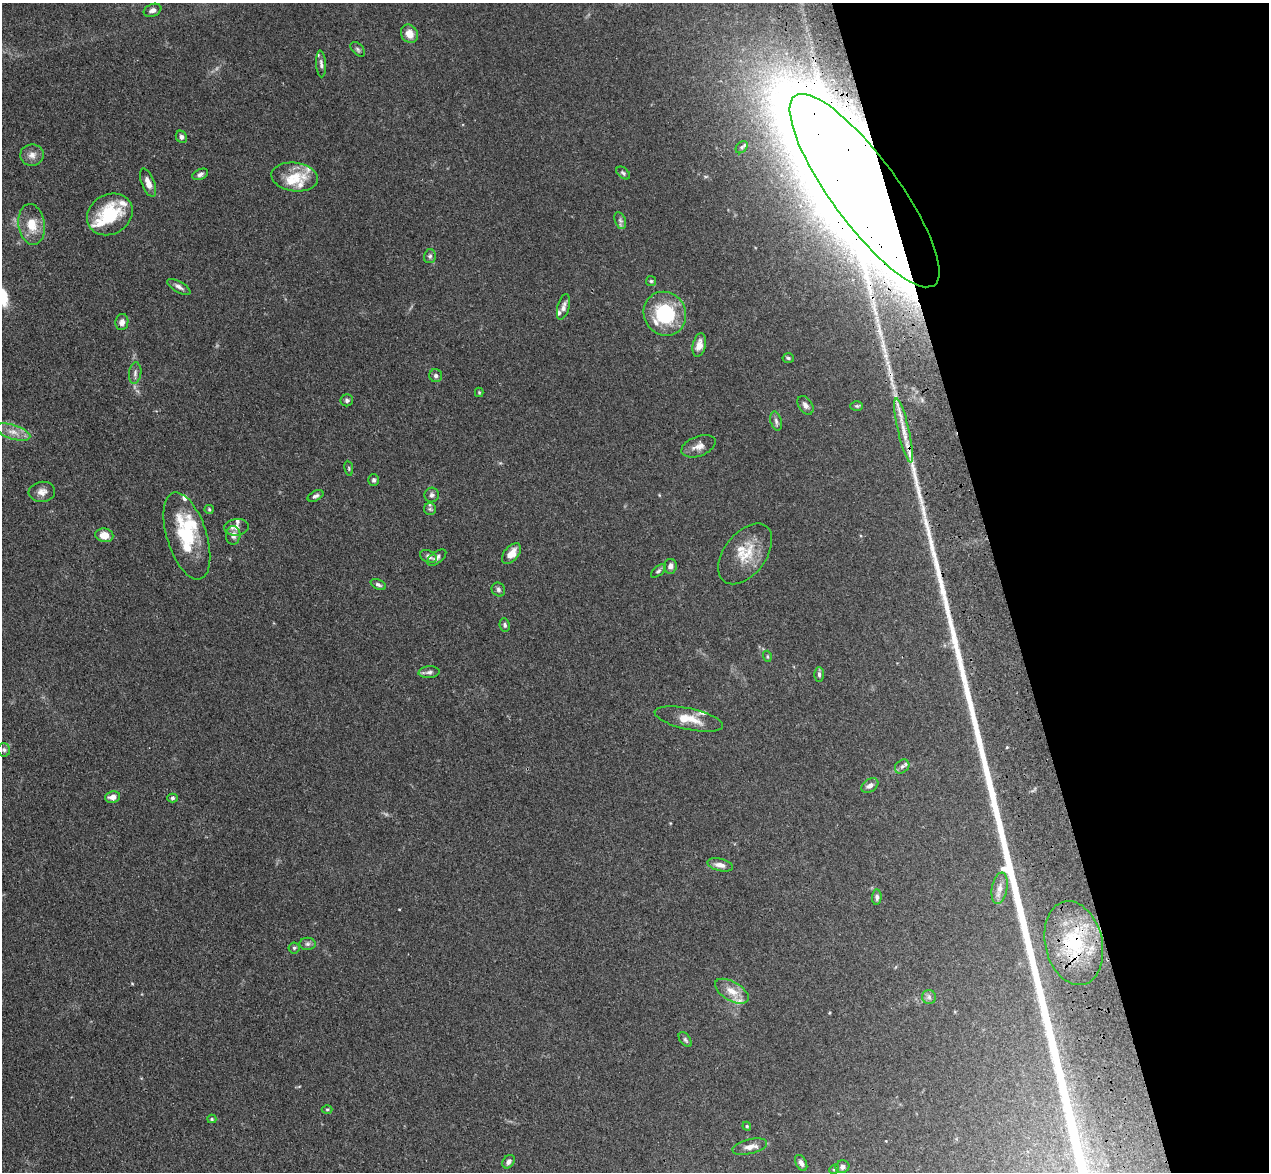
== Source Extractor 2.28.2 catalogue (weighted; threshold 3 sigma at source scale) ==
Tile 12 of 4 x 4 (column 4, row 3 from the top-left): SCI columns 3917-5183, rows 1353-2522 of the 5298 x 5161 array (HDU 1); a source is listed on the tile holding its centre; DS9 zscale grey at full resolution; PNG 1271 x 1174 px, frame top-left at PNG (2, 3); each listed source drawn as its Kron ellipse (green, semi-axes under 4 px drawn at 4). Shown black and unused: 21% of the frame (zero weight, under 3 of 4 exposures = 6% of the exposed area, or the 3 px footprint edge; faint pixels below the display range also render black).
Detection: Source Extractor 2.28.2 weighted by HDU 2 'WHT'; one run over the whole footprint, this tile lists its part. Background 0.0711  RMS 0.0063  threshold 0.0283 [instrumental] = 3 sigma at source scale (4.5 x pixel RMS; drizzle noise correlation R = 1.50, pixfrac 1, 0.05/0.05 arcsec/px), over >= 5 px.
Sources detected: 98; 1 long thin detection or spike segment (spike, bleed or trail) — neither listed nor drawn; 18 inside a brighter listed object's ellipse — not listed separately; the other 79 listed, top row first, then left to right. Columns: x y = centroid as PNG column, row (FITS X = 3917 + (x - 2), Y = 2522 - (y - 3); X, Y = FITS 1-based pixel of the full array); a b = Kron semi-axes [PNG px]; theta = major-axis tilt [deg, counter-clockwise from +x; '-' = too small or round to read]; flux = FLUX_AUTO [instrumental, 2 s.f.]
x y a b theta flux
153 10 9 6 21 2.4
409 34 10 8 -57 6.2
358 49 9 5 -46 1.3
321 64 13 5 -86 2
181 137 6 5 - 1.7
742 147 7 5 46 1.1
32 155 12 10 6 4
623 173 8 5 -40 1.2
200 174 8 5 23 1.6
295 177 23 14 -8 14
148 183 15 6 -69 4.3
865 191 117 33 -54 7500
110 214 24 20 31 30
620 221 9 5 -70 1.8
32 224 20 13 -82 11
430 256 7 5 77 1.5
651 281 5 5 - 0.81
179 287 13 5 -30 2.3
563 307 13 6 75 3
665 314 22 21 - 37
122 322 8 6 81 3
699 345 12 6 78 4.5
788 358 6 5 - 0.98
135 373 10 6 83 2.1
436 376 6 6 - 1.5
479 392 5 4 - 0.62
347 400 6 6 - 1.4
805 405 10 6 -55 2.4
857 406 6 5 - 0.96
776 421 10 5 -75 1.9
903 430 33 5 -77 9.8
13 432 18 7 -17 5.7
698 446 18 10 20 4.7
349 468 7 3 -82 0.84
374 480 6 5 - 1.3
42 492 13 10 8 4.1
432 495 7 7 - 1.7
316 496 8 5 28 1.5
209 509 5 4 - 0.73
430 509 6 6 - 1.2
236 527 12 8 7 4
104 535 9 7 -11 7.7
233 535 9 7 86 2.9
187 536 45 20 -72 34
511 554 12 7 50 6
745 554 35 21 52 17
428 556 9 6 -25 2.1
437 558 11 6 38 2
670 566 7 6 - 2.7
658 571 9 4 42 1.2
378 585 8 4 -24 1.4
498 590 7 6 - 1.4
505 625 7 5 -81 1.3
767 656 5 3 - 0.7
429 672 10 6 5 1.9
819 674 7 5 -89 1.5
689 719 35 10 -12 11
4 750 7 6 - 1.3
902 766 8 6 40 1.7
870 785 9 6 32 2.8
112 797 8 5 12 3.6
172 798 5 4 - 1.1
720 865 13 6 -13 3.5
1000 888 16 7 79 5
877 897 7 4 86 1.5
1074 943 42 28 -77 44
307 944 8 6 1 1.7
294 948 5 5 - 0.96
732 991 19 9 -30 7.4
929 997 7 7 - 1.7
685 1040 8 5 -53 1.4
327 1109 5 3 - 0.62
212 1119 4 4 - 0.73
747 1126 4 4 - 0.64
750 1147 18 7 14 4.7
508 1162 7 5 55 2.2
801 1163 8 5 -62 2.3
842 1167 7 6 - 2.3
834 1169 5 4 - 0.83
Overlapping masked pixels (flux is a lower limit): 2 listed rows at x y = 865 191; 1074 943
Isophote crosses this tile's border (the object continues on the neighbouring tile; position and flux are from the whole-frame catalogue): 1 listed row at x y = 865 191